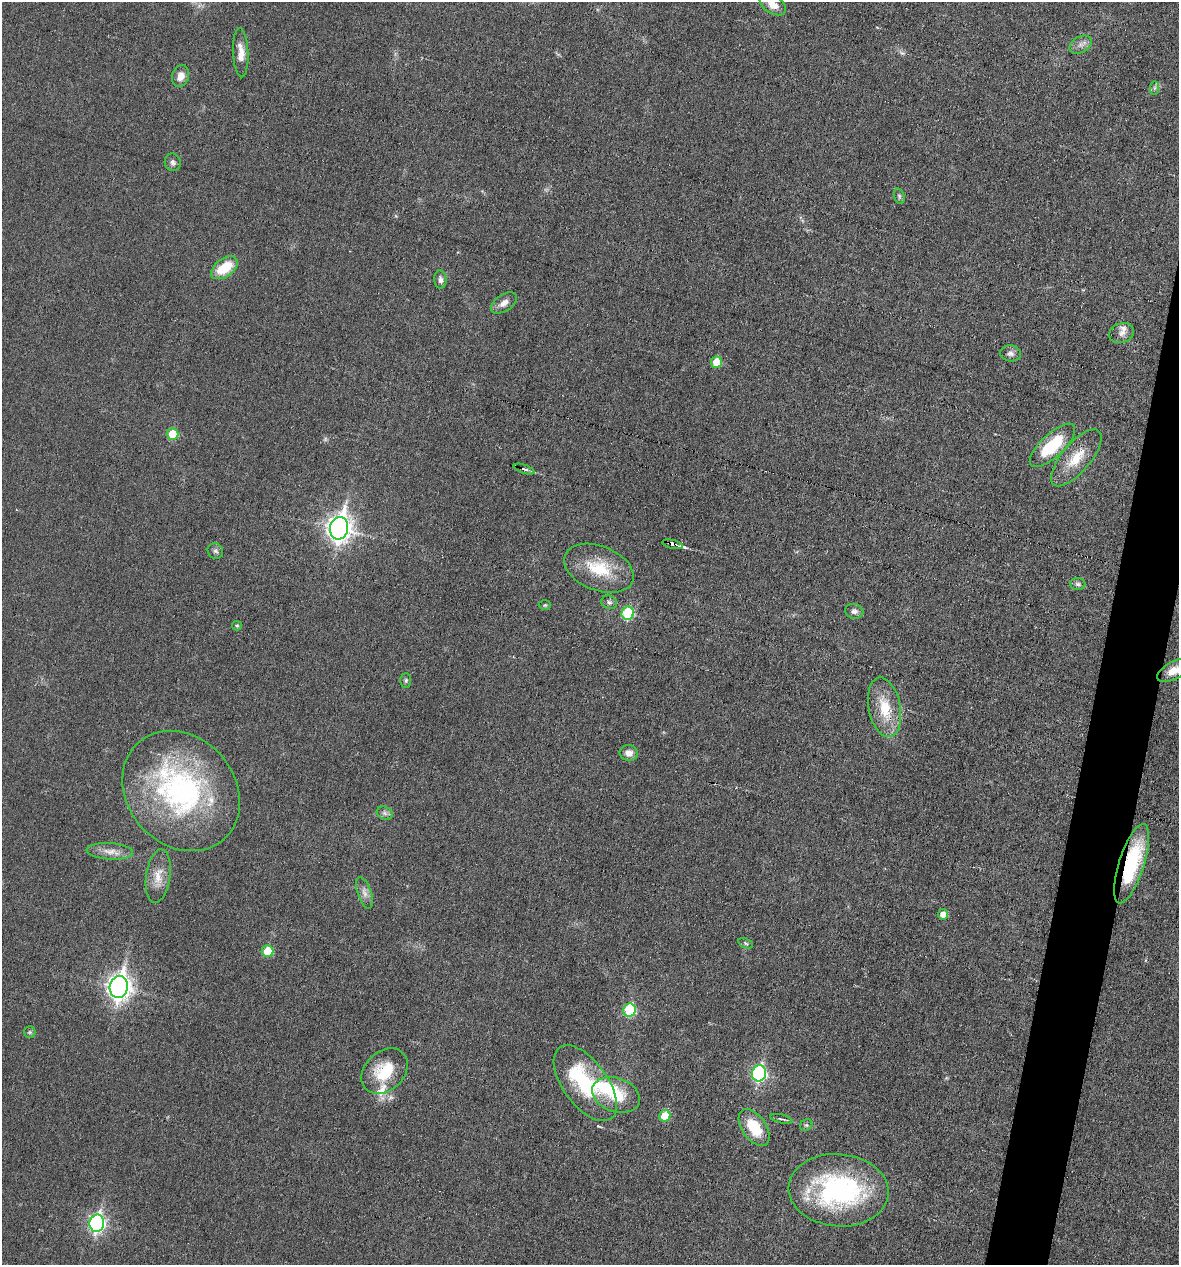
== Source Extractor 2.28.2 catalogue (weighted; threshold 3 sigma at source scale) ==
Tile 10 of 4 x 4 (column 2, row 3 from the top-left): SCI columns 1294-2470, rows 1264-2526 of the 5066 x 5052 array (HDU 1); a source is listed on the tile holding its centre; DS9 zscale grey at full resolution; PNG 1181 x 1267 px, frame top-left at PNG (2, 2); each listed source drawn as its Kron ellipse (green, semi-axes under 4 px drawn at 4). Shown black and unused: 4% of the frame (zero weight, under 3 of 6 exposures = <1% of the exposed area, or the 3 px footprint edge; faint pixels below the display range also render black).
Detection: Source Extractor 2.28.2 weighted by HDU 2 'WHT'; one run over the whole footprint, this tile lists its part. Background 0.0182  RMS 0.0035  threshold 0.0143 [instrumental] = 3 sigma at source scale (4.09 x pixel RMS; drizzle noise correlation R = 1.36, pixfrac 0.8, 0.05/0.05 arcsec/px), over >= 5 px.
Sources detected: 59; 1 too faint to see at this stretch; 2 inside a brighter object's white glare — neither listed nor drawn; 3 inside a brighter listed object's ellipse — not listed separately; the other 53 listed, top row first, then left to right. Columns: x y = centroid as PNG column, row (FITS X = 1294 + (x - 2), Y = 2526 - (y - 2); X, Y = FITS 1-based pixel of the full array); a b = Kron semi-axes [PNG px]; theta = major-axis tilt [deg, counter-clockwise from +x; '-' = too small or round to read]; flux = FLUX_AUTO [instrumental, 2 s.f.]
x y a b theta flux
773 5 14 8 -31 3.6
1081 45 12 8 29 1.8
241 53 24 7 -87 4
181 76 11 8 70 3
1155 88 7 4 89 0.69
173 162 9 8 - 1.1
899 196 8 5 -72 0.69
224 268 15 9 35 10
440 280 9 6 -85 1.2
504 303 14 8 34 2.4
1121 333 13 9 18 1.9
1010 353 10 8 -3 1.5
716 362 6 5 - 7.5
172 434 6 6 - 8.5
1052 445 29 11 43 16
1076 458 35 14 50 8.3
524 469 11 3 -19 0.79
339 528 11 9 77 270
672 544 10 3 -14 10
215 551 8 7 - 0.99
599 568 36 22 -21 14
1078 584 7 6 - 0.97
609 602 8 6 -23 0.95
545 605 6 5 - 0.47
854 611 9 7 -17 1.3
628 613 6 6 - 18
237 626 5 4 - 0.42
1174 670 19 8 27 4.2
406 680 7 5 89 0.6
885 707 30 16 -79 10
629 753 9 8 - 2.4
181 791 65 54 -49 79
385 813 8 6 -22 1
110 851 23 8 -3 3.3
1132 864 41 12 72 24
158 876 27 12 82 5.3
364 893 16 7 -71 2.1
943 914 5 5 - 2.5
746 943 8 4 -21 0.61
267 951 6 6 - 8.6
119 987 11 9 79 240
629 1010 7 6 - 21
30 1032 6 5 - 0.59
385 1071 26 19 43 13
759 1073 8 7 - 51
585 1083 44 22 -54 25
616 1095 25 17 -19 11
665 1116 6 5 - 8.9
781 1119 11 3 -12 0.61
806 1125 7 5 43 0.62
754 1127 21 12 -55 11
839 1190 50 36 -5 58
97 1223 9 7 78 93
Overlapping masked pixels (flux is a lower limit): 2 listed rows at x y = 672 544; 1132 864
Isophote crosses this tile's border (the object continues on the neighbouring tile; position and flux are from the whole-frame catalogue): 2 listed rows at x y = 773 5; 1174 670